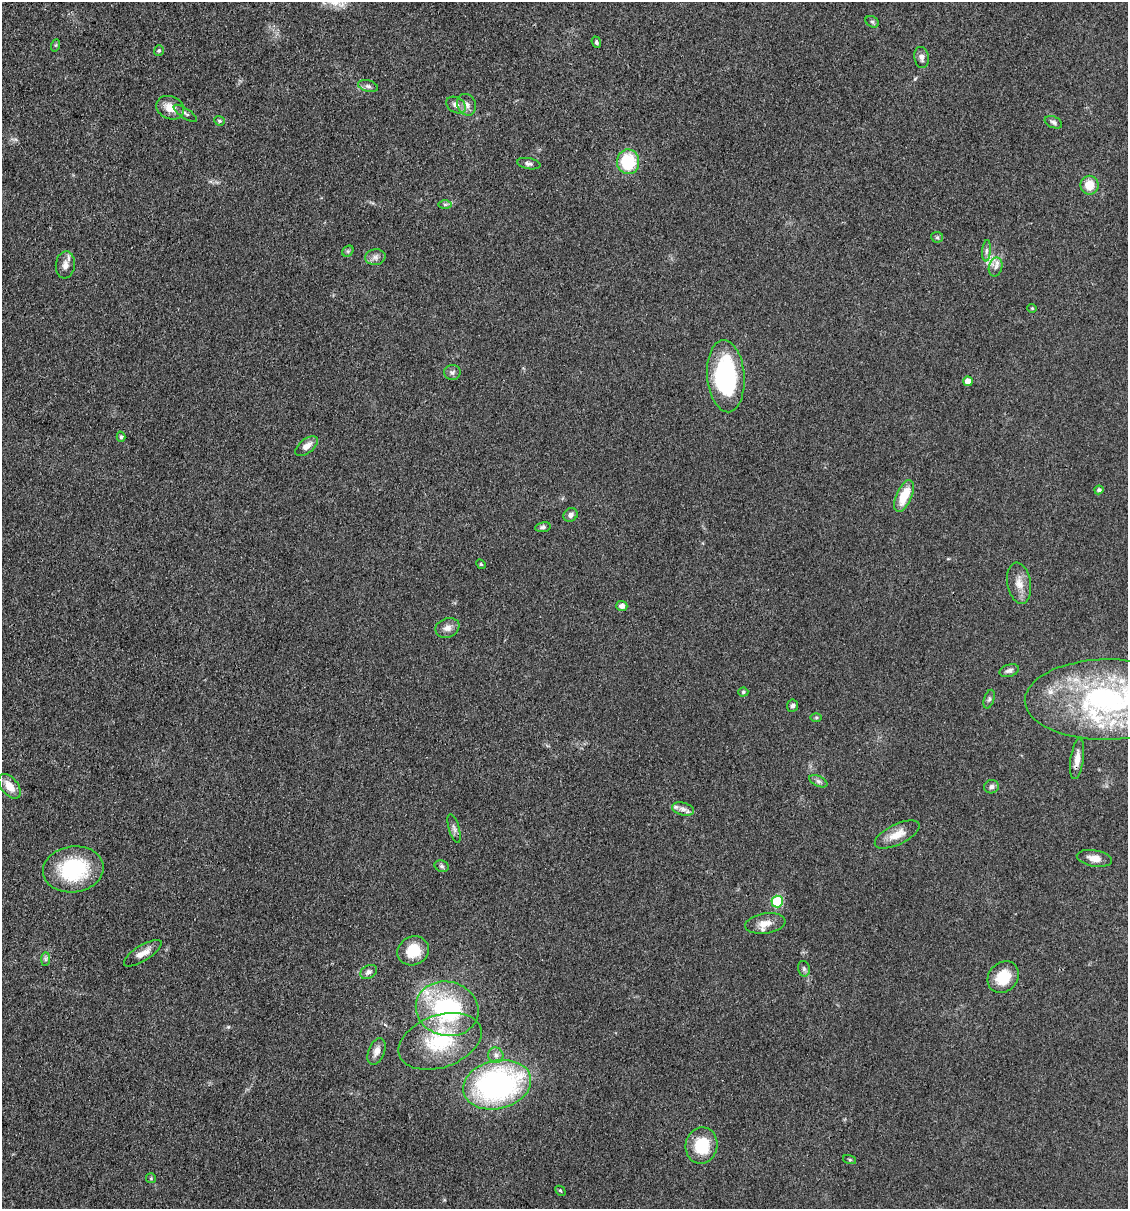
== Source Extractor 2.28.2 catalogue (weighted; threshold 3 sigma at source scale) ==
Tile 11 of 4 x 4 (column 3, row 3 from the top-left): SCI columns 2483-3608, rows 1208-2414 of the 4848 x 4827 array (HDU 1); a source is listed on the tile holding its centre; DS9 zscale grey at full resolution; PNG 1130 x 1211 px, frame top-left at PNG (2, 2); each listed source drawn as its Kron ellipse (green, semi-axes under 4 px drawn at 4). Shown black and unused: <1% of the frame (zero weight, under 3 of 4 exposures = <1% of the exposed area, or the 3 px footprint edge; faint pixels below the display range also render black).
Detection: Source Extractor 2.28.2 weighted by HDU 2 'WHT'; one run over the whole footprint, this tile lists its part. Background 0.0764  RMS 0.0059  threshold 0.0266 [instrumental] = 3 sigma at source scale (4.5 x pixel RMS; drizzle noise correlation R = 1.50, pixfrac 1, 0.05/0.05 arcsec/px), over >= 5 px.
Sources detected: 73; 4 inside a brighter listed object's ellipse — not listed separately; the other 69 listed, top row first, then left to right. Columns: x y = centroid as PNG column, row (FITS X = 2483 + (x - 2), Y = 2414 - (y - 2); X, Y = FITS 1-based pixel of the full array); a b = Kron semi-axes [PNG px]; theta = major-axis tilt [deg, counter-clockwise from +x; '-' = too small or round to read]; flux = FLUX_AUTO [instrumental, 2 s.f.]
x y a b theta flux
872 22 7 5 -30 1
596 42 6 4 -70 1.1
56 45 6 4 71 0.77
159 51 5 5 - 1.1
922 57 11 7 -81 2.7
368 86 10 5 -15 1.7
456 105 10 7 -30 3.2
466 105 11 9 -64 3.5
170 108 14 11 -24 7.2
185 113 13 5 -33 1.8
219 121 5 5 - 0.99
1053 122 9 5 -24 1.6
628 162 12 11 - 28
529 164 12 5 -10 1.9
1089 185 9 9 - 9.7
445 204 7 4 0 1.1
937 237 6 5 - 1.1
348 251 6 5 - 1.1
986 251 10 4 85 1.8
375 257 10 8 5 2.7
65 265 13 9 83 3.9
996 267 9 6 76 2.8
1032 308 4 4 - 0.62
452 372 8 7 - 2
726 376 36 18 -85 80
968 381 5 4 - 4.7
121 437 5 4 - 0.99
306 446 13 7 39 4.1
1099 490 4 4 - 1.5
904 496 17 7 66 14
571 515 7 6 - 2.3
543 527 8 5 10 1.3
481 564 5 4 - 0.71
1019 583 21 12 -80 7.1
622 606 5 5 - 3.1
447 628 12 9 21 3.9
1009 671 10 6 17 2.3
743 692 5 4 - 0.99
989 699 9 5 72 1.3
1107 700 82 40 1 140
792 706 6 5 - 1.5
816 717 6 4 0 0.75
1077 759 20 6 81 5.6
818 781 9 5 -27 1.8
10 786 14 8 -51 7
991 787 7 6 - 1.9
683 809 11 6 -15 3.1
454 828 15 5 -74 2
897 834 24 10 26 8.4
1094 858 18 8 -9 5.8
442 866 7 5 -21 1.3
73 869 30 23 8 44
777 901 6 5 - 37
765 923 20 10 8 6.8
413 951 16 14 27 16
143 953 22 7 32 5.3
45 959 7 4 89 1.4
804 969 8 6 -76 1.4
369 972 9 6 28 2
1003 977 17 14 48 15
447 1009 31 27 -15 73
440 1041 43 26 19 39
376 1051 14 8 67 3.7
496 1055 8 7 - 2.3
497 1085 34 24 13 150
702 1145 18 16 79 21
850 1160 7 3 -19 0.71
151 1178 5 5 - 0.71
560 1191 6 3 -45 0.62
Overlapping masked pixels (flux is a lower limit): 1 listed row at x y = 1077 759
Isophote crosses this tile's border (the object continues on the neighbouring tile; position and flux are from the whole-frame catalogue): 1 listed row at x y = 1107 700